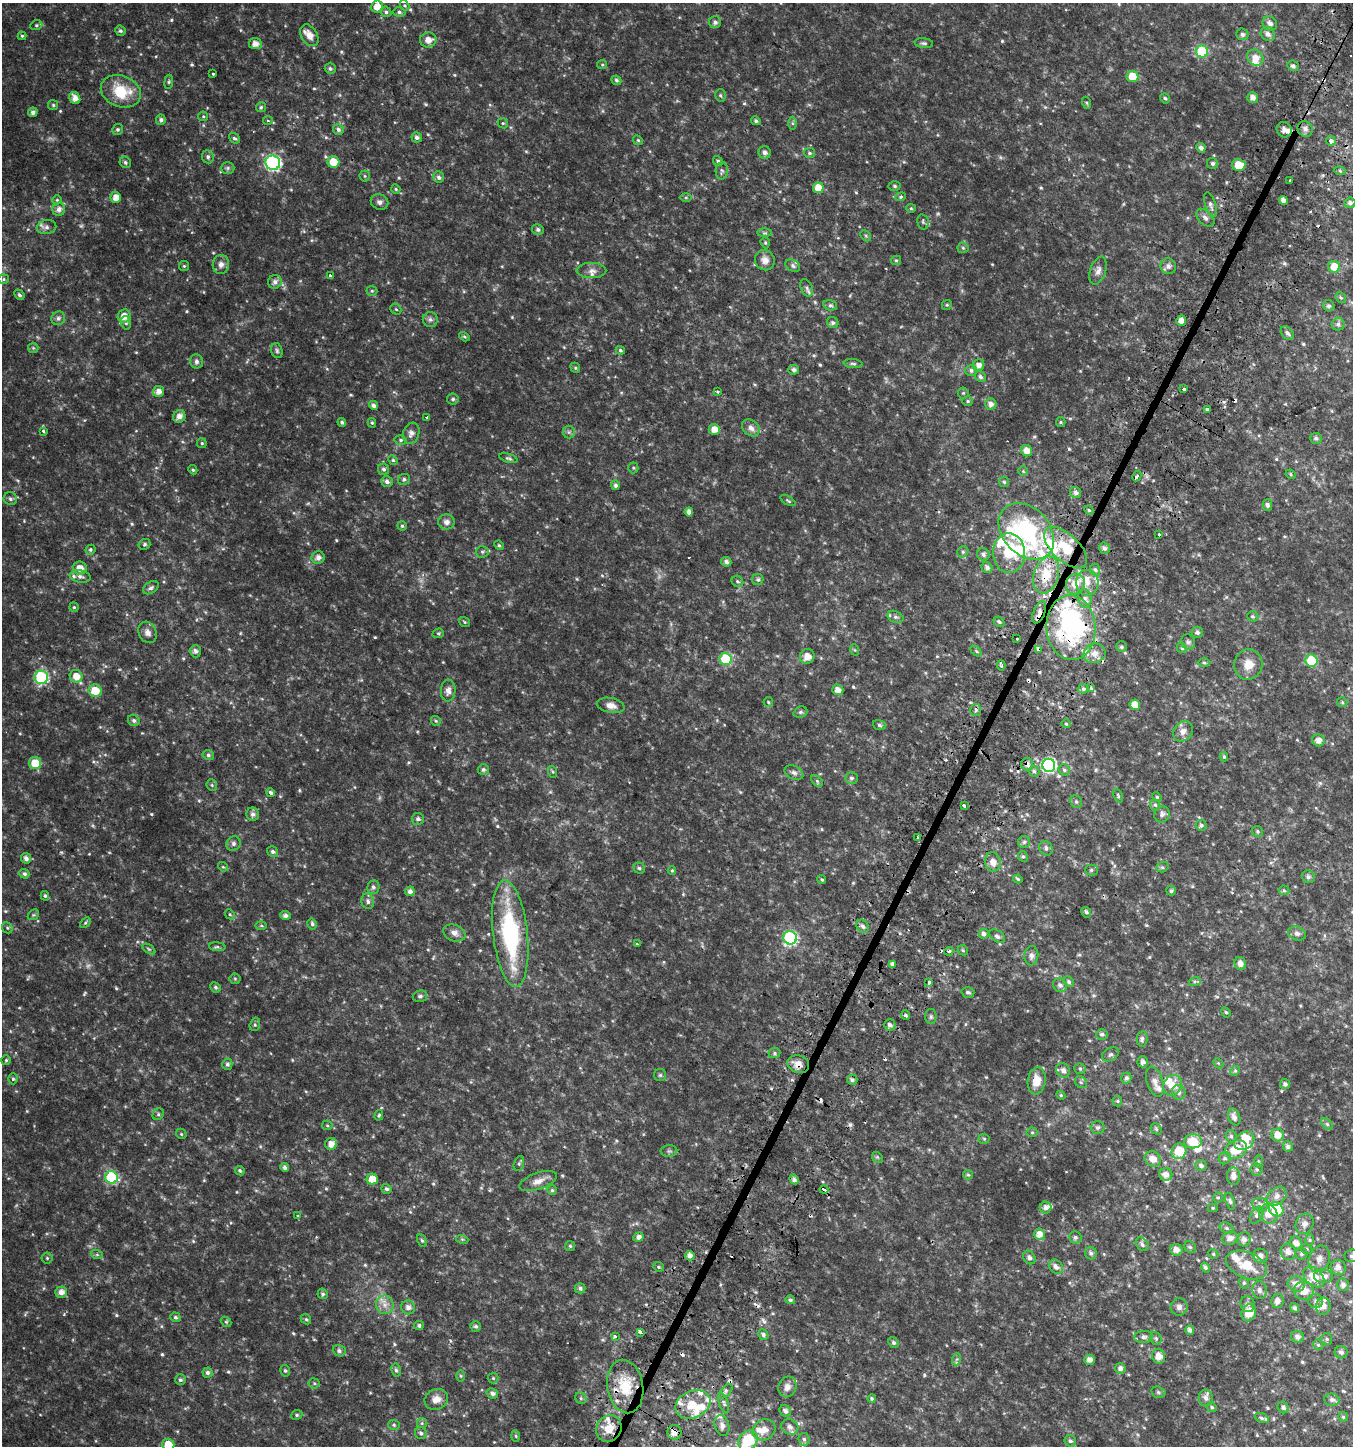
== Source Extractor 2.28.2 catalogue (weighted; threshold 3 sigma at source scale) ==
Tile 10 of 4 x 4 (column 2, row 3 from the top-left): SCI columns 1606-2956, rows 1495-2938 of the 5982 x 5886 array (HDU 1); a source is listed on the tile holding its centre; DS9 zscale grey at full resolution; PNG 1355 x 1448 px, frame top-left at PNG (2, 3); each listed source drawn as its Kron ellipse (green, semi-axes under 4 px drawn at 4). Shown black and unused: <1% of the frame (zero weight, under 2 of 3 exposures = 3% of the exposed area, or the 3 px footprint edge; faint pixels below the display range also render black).
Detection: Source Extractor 2.28.2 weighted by HDU 2 'WHT'; one run over the whole footprint, this tile lists its part. Background 0.0503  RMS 0.0094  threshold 0.0423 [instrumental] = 3 sigma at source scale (4.5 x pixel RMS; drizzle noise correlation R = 1.50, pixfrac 1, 0.0396/0.0396 arcsec/px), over >= 5 px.
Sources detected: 654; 2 too faint to see at this stretch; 5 inside a brighter object's white glare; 22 cosmic-ray / hot-pixel residue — neither listed nor drawn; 36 inside a brighter listed object's ellipse — not listed separately; of the other 589, all 500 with FLUX_AUTO >= 1.08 (the completeness limit of this list) listed and drawn (89 fainter detections not listed), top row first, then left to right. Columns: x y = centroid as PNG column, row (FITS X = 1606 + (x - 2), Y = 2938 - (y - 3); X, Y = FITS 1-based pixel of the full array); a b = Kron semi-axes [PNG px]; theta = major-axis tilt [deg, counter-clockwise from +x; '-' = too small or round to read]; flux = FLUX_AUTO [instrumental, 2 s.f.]
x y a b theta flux
405 5 6 4 -54 1.1
377 7 6 6 - 9.9
386 12 6 5 - 1.9
399 12 6 5 - 1.9
715 22 6 6 - 2.7
1270 23 8 7 - 4.4
36 25 6 5 - 1.4
120 31 5 5 - 1.7
1242 34 6 6 - 2.9
1268 34 7 6 - 4
309 35 12 8 -58 8.2
22 36 4 4 - 1.2
428 40 8 7 - 7.8
924 43 9 5 -6 1.9
255 44 6 5 - 6.6
1202 51 6 6 - 58
1255 58 9 7 -42 7.6
602 65 5 4 - 1.2
1293 66 6 5 - 2.5
330 68 6 5 - 2
213 74 3 3 - 3.5
1132 76 6 5 - 18
616 80 5 4 - 1.8
169 82 7 3 82 1.2
121 91 21 15 -21 31
720 95 6 5 - 1.4
75 98 6 5 - 6.9
1165 98 5 4 - 1.7
1253 98 5 5 - 5
1087 103 6 4 -71 1.1
53 105 5 5 - 1.4
261 107 5 5 - 1.3
33 112 5 4 - 3.4
203 116 5 5 - 1.1
161 120 5 5 - 2.6
268 121 5 3 - 1.1
756 121 5 4 - 1.8
503 123 5 5 - 1.3
792 123 6 4 89 1.5
118 129 5 5 - 1.7
1305 129 8 7 - 4
338 130 6 5 - 2.7
1284 130 8 7 - 5.4
417 137 5 5 - 2.7
234 138 6 4 -39 1.8
638 140 5 4 - 1.2
1331 141 4 4 - 4.2
1201 148 5 4 - 3.1
765 153 6 6 - 3.4
809 153 5 5 - 1.6
208 157 6 6 - 2.4
718 161 5 4 - 1.8
125 162 6 5 - 2.2
333 162 6 6 - 15
273 163 7 7 - 160
1213 163 6 5 - 2.2
1239 165 6 5 - 16
228 168 7 6 - 1.8
722 171 9 6 87 2.3
1340 171 5 3 - 1.3
365 176 5 5 - 1.2
439 177 6 5 - 2.6
1290 181 3 3 - 3
894 186 6 4 -3 1.5
818 188 5 5 - 14
396 189 5 4 - 1.1
116 197 5 5 - 8
901 197 5 4 - 1.2
686 198 6 4 0 1.2
57 200 5 4 - 1.1
1283 200 4 4 - 5.4
379 202 9 7 -23 3
1350 203 5 5 - 2.6
1210 205 13 5 -72 3.2
911 208 5 4 - 1.1
59 209 6 6 - 4.6
1205 218 11 6 -45 3.2
923 222 7 5 -78 2
47 227 10 7 10 3.5
538 229 6 5 - 2.1
765 233 7 4 0 1.4
866 236 6 4 -46 1.3
765 243 6 4 -70 1.2
963 248 6 5 - 1.4
765 260 10 9 - 5.8
896 260 5 4 - 1.3
221 264 9 8 - 4.3
184 266 5 5 - 1.1
793 266 8 5 -31 2.3
1168 266 8 7 - 4.1
1334 267 6 5 - 13
591 271 15 7 0 4.6
1098 271 14 8 71 5
330 276 3 3 - 4
4 279 5 5 - 1.3
275 282 7 6 - 3.6
807 288 9 6 -67 2.6
372 291 5 5 - 1.3
19 295 5 4 - 1.8
1341 298 6 4 -52 1.4
830 305 7 5 -16 1.7
947 305 5 4 - 1.1
1329 306 6 5 - 1.8
396 309 6 5 - 1.3
124 316 6 6 - 9.3
58 318 7 6 - 2.7
430 319 7 7 - 2.7
1181 320 5 5 - 6.1
126 323 7 5 -77 1.7
833 323 6 5 - 2
1338 324 6 6 - 2.8
1287 333 7 5 -44 2.6
464 337 6 4 -32 1.2
33 348 5 5 - 1.3
620 350 5 4 - 1.4
277 351 8 5 -74 2
196 361 7 6 - 2.8
853 364 9 4 -5 1.9
979 365 6 5 - 4.9
575 368 5 4 - 1.2
794 370 5 5 - 2.6
971 370 6 5 - 2.4
980 377 6 5 - 2.1
1184 389 3 3 - 16
159 391 5 5 - 5.9
717 392 3 3 - 2.5
963 393 5 5 - 1.3
453 399 6 5 - 1.9
968 401 5 4 - 1.3
991 404 6 5 - 4.7
373 405 5 4 - 3.2
1207 410 3 3 - 3.5
179 416 6 6 - 5.7
427 418 3 3 - 4.2
342 422 4 4 - 1.9
1061 422 5 4 - 1.1
372 423 5 4 - 1.2
751 428 10 7 -42 5.1
714 429 5 5 - 7.7
43 431 4 3 - 1.7
569 432 6 6 - 2
411 433 11 8 71 4.5
1316 438 6 5 - 2.2
401 440 6 5 - 1.6
202 443 5 4 - 1.2
1027 451 6 5 - 7.6
508 458 9 4 -16 1.7
393 460 5 4 - 1.2
633 468 5 5 - 1.3
384 469 6 5 - 2.1
193 470 5 4 - 1.5
1023 471 5 5 - 1.1
1291 474 5 4 - 1.2
1137 476 5 3 - 5.7
404 479 6 5 - 2
387 482 6 5 - 3
1004 482 5 5 - 1.4
615 485 5 4 - 2.5
1076 493 6 5 - 2.9
10 499 7 6 - 2.2
788 501 8 4 -30 1.2
1267 505 6 4 89 2.9
1089 510 5 4 - 1.3
689 512 4 4 - 4.3
446 522 8 7 - 4
402 526 4 4 - 1.3
1026 531 32 23 -47 130
1159 534 3 3 - 1.8
144 544 6 5 - 1.6
499 545 5 4 - 1.2
1066 548 27 13 -43 29
1104 548 6 5 - 3
90 550 5 4 - 1.5
482 552 6 5 - 1.8
963 552 6 5 - 1.7
1009 553 20 16 -89 29
983 554 6 6 - 2.7
318 557 6 6 - 4.7
726 562 5 5 - 2.9
987 567 6 5 - 3.2
80 568 7 6 - 8.2
1095 570 6 5 - 1.9
1046 575 19 12 72 22
80 576 10 6 -9 3.8
758 579 5 5 - 1.9
737 581 6 5 - 1.6
1087 583 13 11 -85 9.9
1075 584 10 9 - 12
151 588 9 5 31 2.2
1085 598 9 6 -79 3.7
74 607 5 5 - 1.1
1039 612 11 6 68 5.6
1253 616 6 5 - 1.5
895 617 8 5 -26 2.4
465 622 6 4 -37 1.2
999 622 6 4 -40 1.5
1071 628 32 24 -85 150
147 632 11 8 -65 4.7
1197 632 6 5 - 2.5
438 633 6 4 20 1.3
1017 638 3 3 - 3.2
1188 642 8 7 - 2.4
1121 647 5 5 - 1.8
1182 648 5 4 - 1.3
1038 649 4 3 - 4.8
855 650 6 3 -69 1.1
195 651 6 5 - 2.6
976 651 6 4 -45 1.3
1095 653 11 9 17 7
807 656 7 7 - 7.8
726 659 6 6 - 47
1312 661 6 6 - 32
1204 663 6 4 -2 1.3
1248 664 15 14 - 12
1001 666 5 3 - 2.1
76 676 6 6 - 9.7
41 677 6 6 - 86
1091 688 3 3 - 4.5
1083 689 5 4 - 2.1
838 690 6 5 - 5.5
95 691 6 6 - 17
448 691 11 7 86 4.8
768 702 5 4 - 1.2
1342 702 5 5 - 1.2
611 705 14 7 -11 6
1135 705 5 5 - 11
976 710 6 5 - 1.9
800 712 7 5 20 1.6
134 720 6 5 - 2.1
436 721 5 5 - 1.3
1066 724 4 4 - 1.3
879 725 6 5 - 1.6
1183 731 11 9 49 5.6
1318 740 6 6 - 5
208 755 6 4 -15 1.6
1224 757 5 3 - 1.4
35 763 6 6 - 18
1027 764 6 6 - 3.2
1049 765 6 6 - 150
483 769 5 5 - 2.1
1064 770 6 5 - 1.6
1034 771 5 5 - 1.8
553 772 6 4 -71 1.2
794 773 10 6 -24 3.1
851 778 6 6 - 2.1
817 781 7 4 -46 1.5
212 785 6 5 - 1.3
271 793 4 4 - 3
1118 796 7 4 -64 1.3
1157 797 5 4 - 1.2
1076 802 6 5 - 1.9
1155 805 6 5 - 1.6
964 806 4 3 - 8.4
253 814 6 6 - 3.1
1162 814 8 7 - 3.3
418 819 6 6 - 2.5
1201 825 5 5 - 2.1
1257 831 6 5 - 1.6
917 838 3 2 - 2.2
1024 842 6 6 - 1.7
233 843 7 7 - 2.6
1046 848 7 6 - 2.8
273 852 6 4 -33 2.2
1023 856 6 4 -65 1.5
26 858 5 5 - 3.8
993 862 10 8 -80 6.6
223 867 5 4 - 1.1
1162 867 6 5 - 1.5
639 868 5 5 - 1.6
1091 870 6 5 - 1.8
672 871 4 4 - 1.2
24 874 5 4 - 2
1308 877 6 6 - 2.5
822 879 4 3 - 1.2
1018 879 5 3 - 1.3
373 887 7 6 - 2.5
1284 890 5 5 - 1.4
410 891 5 5 - 3.6
1171 891 5 4 - 2.1
45 896 5 3 - 1.3
368 901 8 6 -74 3
1086 912 5 4 - 1.8
230 914 5 4 - 1.2
33 915 6 4 43 1.3
286 915 5 4 - 2.7
85 922 6 4 44 1.3
312 924 6 4 -60 1.9
261 926 6 4 0 1.1
863 926 7 5 -55 2.9
7 928 6 5 - 1.3
454 933 11 8 -23 4.8
510 933 53 17 -84 110
984 934 5 5 - 3.4
1297 934 9 6 -24 3
997 936 8 5 -36 2.5
790 938 7 6 - 120
637 944 3 3 - 1.7
217 947 8 4 -6 1.6
149 949 7 3 -37 1.3
963 950 6 4 -46 1.1
949 951 4 4 - 2.3
1031 956 9 7 86 3.4
1240 963 6 5 - 4.8
892 965 4 3 - 14
235 979 5 5 - 1.2
1195 981 6 4 18 1.4
929 982 4 3 - 2.7
1069 982 5 4 - 1.9
1060 985 7 6 - 3.2
215 987 5 5 - 1.8
968 992 6 5 - 1.9
420 996 7 5 17 2.2
1226 1012 5 4 - 1.4
906 1015 5 4 - 2.1
931 1017 7 5 90 1.8
255 1025 6 5 - 1.4
890 1025 6 5 - 2.7
1102 1034 6 5 - 2.2
1142 1039 8 5 84 2.5
774 1053 6 5 - 1.6
1111 1054 9 6 29 2.2
6 1060 5 5 - 1.3
1143 1062 5 5 - 3.2
1218 1063 6 4 -44 1.1
227 1064 5 5 - 2.3
798 1064 11 8 -18 7.1
1080 1069 6 5 - 1.4
1063 1070 7 6 - 3.5
1235 1071 5 4 - 1.2
660 1075 6 6 - 1.6
1126 1078 5 5 - 2.2
13 1079 5 4 - 1.3
852 1080 5 5 - 2
1037 1081 14 9 81 13
1081 1082 6 5 - 1.5
1155 1082 15 8 -73 5.4
1285 1084 5 5 - 2.8
1172 1085 10 9 - 11
1179 1092 7 6 - 3.5
1061 1095 4 4 - 1.1
1117 1101 5 5 - 1.2
158 1114 6 5 - 1.4
379 1115 5 4 - 1.2
1234 1117 9 5 -70 4
1327 1124 7 4 -45 1.6
327 1125 5 5 - 1.1
1098 1128 7 6 - 2.1
1156 1129 6 5 - 1.4
1032 1132 5 5 - 1.3
181 1134 6 4 -47 1.2
1278 1135 6 6 - 9.5
1231 1136 6 5 - 1.6
984 1139 5 5 - 1.2
1193 1141 9 7 0 17
1244 1141 11 8 35 13
331 1144 6 6 - 7
1288 1146 5 5 - 3.2
1236 1149 11 9 23 20
669 1151 8 6 1 2.1
1179 1151 8 7 - 23
877 1157 6 4 -46 1.3
1225 1158 6 5 - 2.1
1153 1159 8 7 - 7.3
1258 1161 6 4 -89 1.3
519 1164 8 5 71 1.5
1201 1166 6 5 - 2.2
285 1167 4 4 - 2.8
1257 1169 6 6 - 1.9
240 1171 5 4 - 1.6
1166 1174 6 6 - 4.8
968 1175 5 4 - 1.1
1233 1176 9 6 90 6
111 1177 6 6 - 62
372 1179 5 5 - 14
794 1179 5 4 - 2.8
538 1181 19 8 19 7.8
386 1189 5 4 - 2
552 1190 5 5 - 1.4
824 1190 4 3 - 6.7
1277 1196 11 8 40 5.7
1218 1197 5 4 - 1.2
1230 1201 8 4 -71 1.8
1260 1205 8 6 -16 3.7
1046 1207 6 5 - 3.7
1213 1208 5 4 - 1.1
1276 1209 8 6 -41 47
1268 1214 10 8 -59 8.4
297 1215 3 3 - 3.5
1257 1215 9 5 61 2.8
1305 1224 10 8 70 4.5
1227 1228 7 5 -27 1.7
1040 1234 6 5 - 7.7
638 1237 5 4 - 3.1
1075 1237 6 6 - 2.4
1230 1238 8 6 24 5.3
462 1239 6 4 -18 1.1
1244 1239 7 6 - 4.2
422 1240 6 4 -61 1.4
1309 1240 6 4 -89 1.4
1296 1243 7 6 - 5.7
1142 1244 7 5 -50 2.4
570 1246 5 5 - 1.4
1190 1247 6 5 - 1.4
1306 1249 6 4 -21 1.3
1176 1250 6 6 - 5.8
1288 1252 8 7 - 5.9
1091 1253 6 5 - 2.5
1213 1254 5 4 - 1.1
1301 1254 6 6 - 2
97 1255 6 4 -19 1.2
690 1256 5 4 - 4.8
1261 1256 7 7 - 4.4
1352 1256 8 6 3 2.6
1029 1257 7 6 - 2.7
47 1258 5 5 - 1.3
1319 1259 14 10 68 6.1
1246 1265 21 13 -23 22
658 1267 6 4 -23 1.2
1056 1267 8 6 -47 4.4
1338 1267 8 7 - 6.1
1205 1268 5 4 - 2.3
1323 1276 9 7 -4 5.7
1314 1277 12 8 -44 14
1244 1283 6 4 -76 1.5
1296 1284 9 7 -12 6.2
1343 1285 6 6 - 4.1
580 1288 5 5 - 2.4
1259 1290 9 7 -78 3.5
1304 1291 10 9 - 11
61 1292 6 5 - 5.4
323 1294 5 5 - 1.6
790 1300 5 4 - 2.1
1278 1301 7 6 - 4.7
1315 1301 7 7 - 2.9
1248 1304 8 7 - 3.5
385 1305 9 8 - 6
1323 1306 9 7 86 5.4
408 1307 7 6 - 4.7
1179 1307 8 8 - 3.6
1295 1308 5 4 - 2.1
1249 1313 8 7 - 15
175 1317 5 4 - 1.7
306 1319 5 4 - 1.3
226 1322 6 4 -40 1.2
419 1325 5 4 - 1.9
476 1326 5 5 - 1.9
1190 1330 5 4 - 3.2
640 1332 4 3 - 8.7
763 1335 5 5 - 2.6
615 1336 3 3 - 6
1143 1337 9 6 4 2.9
1297 1337 6 6 - 4.2
1156 1338 7 5 -69 1.7
1327 1339 6 5 - 1.7
894 1343 6 4 -45 1.9
1318 1345 5 5 - 1.2
339 1351 6 5 - 2.5
1341 1352 6 6 - 3.1
1159 1356 7 6 - 8.1
957 1359 6 4 70 1.4
1089 1360 5 5 - 4.7
1120 1368 5 5 - 3.6
396 1370 6 4 -80 1.7
285 1371 6 4 -73 1.5
207 1373 5 5 - 2.1
460 1376 6 4 -89 1.1
493 1378 5 5 - 1.2
180 1380 5 5 - 1.9
314 1383 5 5 - 1.4
625 1386 27 18 -80 29
787 1387 11 8 68 5.1
726 1391 8 5 49 2.1
1158 1392 7 5 -16 1.8
492 1393 6 5 - 3.2
581 1398 6 5 - 1.6
1206 1398 8 7 - 4.1
436 1399 12 10 20 7
872 1399 4 4 - 1.4
1332 1400 8 6 -8 3.4
724 1403 10 4 -72 1.9
693 1404 18 13 23 19
1212 1407 5 4 - 1.4
1283 1407 6 5 - 2.7
785 1411 6 5 - 3.1
297 1415 6 4 22 1.4
1343 1417 5 4 - 1.3
1262 1418 7 4 -21 1.9
422 1423 5 5 - 1.2
394 1425 6 5 - 1.4
722 1425 11 7 -76 3.7
790 1427 9 7 -25 4.7
609 1428 14 12 56 13
764 1430 12 10 29 8
674 1432 7 7 - 7.7
421 1433 6 6 - 2
516 1436 6 4 -88 1.1
804 1439 6 5 - 1.9
748 1440 11 8 49 38
1070 1441 6 5 - 2.2
168 1445 6 6 - 16
Overlapping masked pixels (flux is a lower limit): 10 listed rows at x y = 417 137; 1066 548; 1046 575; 1039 612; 1071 628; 1038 649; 1027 764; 1049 765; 798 1064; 674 1432
Isophote crosses this tile's border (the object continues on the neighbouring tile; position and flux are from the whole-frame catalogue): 3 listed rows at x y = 1352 1256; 748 1440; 168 1445